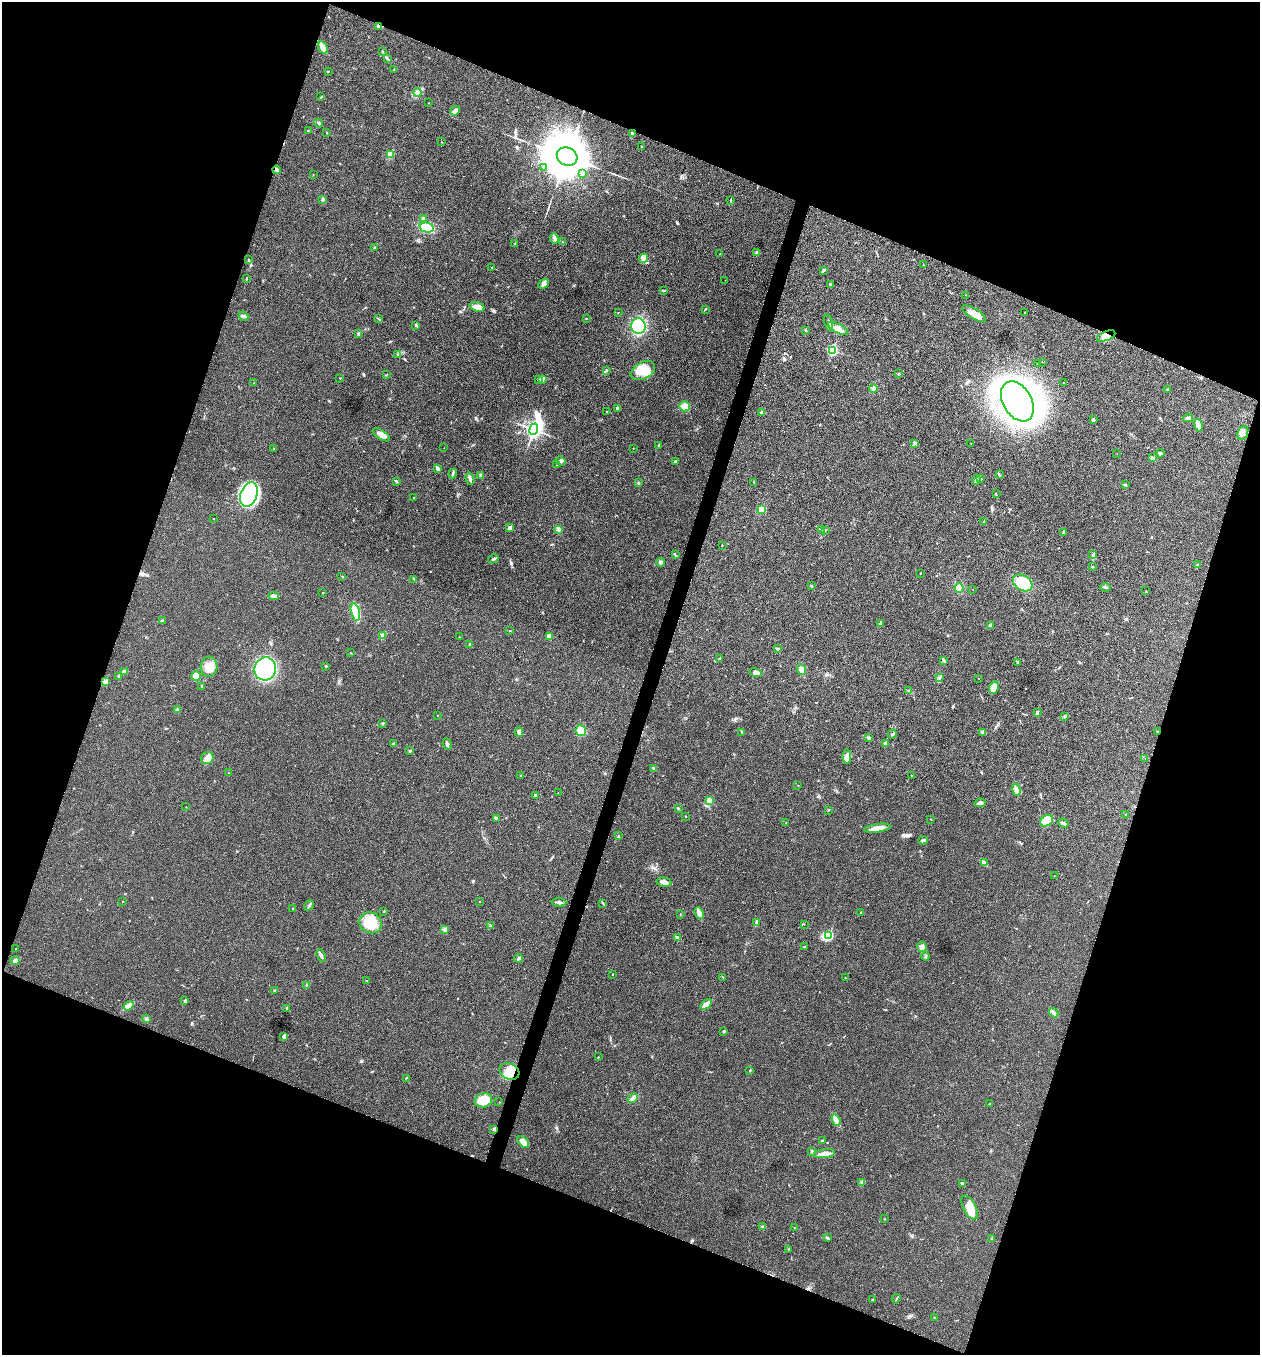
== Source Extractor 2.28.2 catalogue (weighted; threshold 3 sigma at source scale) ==
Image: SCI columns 137-5166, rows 8-5417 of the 5434 x 5422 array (HDU 1 of 3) = the unmasked area's bounding box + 8 px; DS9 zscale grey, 4 x 4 block average (1 PNG px = mean of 4 x 4 image px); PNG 1262 x 1357 px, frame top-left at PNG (2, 2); each listed source drawn as its Kron ellipse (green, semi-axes under 4 px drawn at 4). Shown black and unused: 40% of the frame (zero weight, under 3 of 4 exposures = <1% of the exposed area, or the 3 px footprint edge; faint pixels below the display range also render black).
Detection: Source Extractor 2.28.2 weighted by HDU 2 'WHT'. Background 0.0243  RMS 0.0053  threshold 0.0238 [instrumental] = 3 sigma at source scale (4.5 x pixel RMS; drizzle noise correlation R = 1.50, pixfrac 1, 0.05/0.05 arcsec/px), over >= 5 px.
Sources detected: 282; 2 inside a brighter object's white glare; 1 cosmic-ray / hot-pixel residue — neither listed nor drawn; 1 coinciding with a brighter row at this scale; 5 inside a brighter listed object's ellipse — not listed separately; the other 273 listed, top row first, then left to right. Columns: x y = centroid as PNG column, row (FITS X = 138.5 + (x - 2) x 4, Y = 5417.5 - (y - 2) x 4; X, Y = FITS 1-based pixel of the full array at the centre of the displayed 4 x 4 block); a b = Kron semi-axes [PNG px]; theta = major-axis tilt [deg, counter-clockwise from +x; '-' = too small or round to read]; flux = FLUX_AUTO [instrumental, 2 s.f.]
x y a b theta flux
379 26 4 3 - 6.1
323 48 7 3 -60 32
382 51 2 2 - 0.98
387 59 4 2 - 3.4
394 69 2 2 - 1.5
328 71 2 2 - 1.1
417 92 4 3 - 6.4
321 97 2 2 - 2.2
429 103 2 2 - 0.88
455 111 5 2 - 12
319 123 4 2 - 3.8
308 131 3 2 - 2.5
327 133 2 2 - 1.1
632 133 2 2 - 4.2
441 142 2 2 - 1.1
642 147 2 2 - 2.6
391 154 2 2 - 100
567 157 10 9 - 13000
544 167 2 2 - 1.6
276 170 4 2 - 6.9
582 174 2 2 - 2.3
313 175 2 2 - 0.69
323 199 3 2 - 4.1
730 201 2 2 - 2.2
424 219 3 3 - 8.3
427 228 7 5 -14 73
554 238 5 3 - 6.1
562 242 2 2 - 1.6
515 244 4 2 - 2.9
375 248 3 2 - 3.6
720 253 2 2 - 0.88
757 253 4 3 - 6.8
644 258 5 3 - 7.1
249 260 2 2 - 2
923 265 2 2 - 1.3
492 267 2 2 - 1.2
823 270 3 2 - 3.4
246 278 3 2 - 1.6
725 280 2 2 - 0.59
543 284 6 4 44 9.1
830 285 3 2 - 3
664 290 2 2 - 2.1
965 295 2 2 - 0.68
477 307 8 4 -17 23
705 309 4 2 - 2.1
618 312 2 2 - 0.82
1024 313 2 2 - 1.4
974 314 14 5 -31 28
243 316 5 2 - 4.7
586 318 2 2 - 1
378 319 2 2 - 1.4
829 323 8 2 -79 9.8
416 325 4 2 - 3.6
638 326 8 7 - 150
838 329 11 4 -29 22
806 330 2 2 - 1.7
358 333 3 2 - 2.5
1106 336 10 4 22 20
832 350 3 2 - 290
398 355 2 2 - 1.9
1042 362 2 2 - 0.7
1038 363 2 2 - 1.7
606 370 2 2 - 1.5
643 371 13 8 28 62
899 374 2 2 - 3.3
386 375 2 2 - 1.3
340 378 2 2 - 1.3
542 379 4 3 - 6.7
539 380 2 2 - 2.2
254 383 2 2 - 1.7
1064 383 3 2 - 1.7
873 388 4 3 - 9.9
1167 389 2 2 - 1.4
1017 401 21 14 -60 1400
684 406 5 5 - 13
618 408 4 3 - 4.7
607 411 2 2 - 1.2
761 412 2 2 - 3.3
1188 418 5 3 - 7.6
1093 420 2 2 - 12
1198 425 6 4 -74 11
534 429 6 3 69 1200
1243 433 7 5 67 17
381 435 10 4 -32 21
914 444 2 2 - 1.7
971 444 2 2 - 1.3
659 446 3 2 - 2
273 448 2 2 - 0.99
444 448 2 2 - 0.58
633 448 2 2 - 0.83
1117 453 2 2 - 0.55
1161 453 4 2 - 3.4
1153 458 4 3 - 4.7
561 461 5 3 - 6.6
675 461 3 2 - 2.7
556 465 2 2 - 0.92
438 468 4 2 - 12
453 473 5 2 - 3.7
999 475 2 2 - 1.4
481 476 3 2 - 13
470 479 6 2 -73 6.3
981 479 2 2 - 1.7
976 480 5 2 - 4.1
396 481 3 2 - 4.7
754 482 2 2 - 1.1
638 483 2 2 - 2.2
1125 484 2 2 - 2.4
996 494 2 2 - 1.3
249 495 13 8 71 200
414 498 2 2 - 1.4
762 509 4 3 - 17
214 519 2 2 - 0.81
984 521 2 2 - 1.2
510 528 2 2 - 30
558 529 3 3 - 5.1
821 530 4 2 - 2.7
825 530 2 2 - 1.1
1063 533 3 2 - 3
722 545 2 2 - 0.97
1093 554 3 2 - 2.8
675 555 3 2 - 2.2
493 559 5 2 - 4.3
661 562 4 2 - 4.1
1197 565 2 2 - 2.3
1092 567 3 2 - 2.4
920 573 2 2 - 1.4
342 576 2 2 - 1.1
414 579 3 2 - 2.1
1023 583 10 7 -32 88
811 586 2 2 - 7.6
1105 587 5 2 - 4.7
959 588 4 4 - 24
973 590 2 2 - 0.77
1146 591 2 2 - 0.92
323 593 2 2 - 1.7
274 596 5 3 - 8
355 612 9 4 -76 130
162 621 3 2 - 3.5
880 624 4 3 - 4.4
991 625 3 3 - 7.3
510 630 2 2 - 1.1
383 635 2 2 - 34
549 636 2 2 - 37
459 637 2 2 - 1.1
470 644 2 2 - 1.5
777 648 3 2 - 2.4
351 653 2 2 - 0.95
720 659 2 2 - 2.8
943 660 4 2 - 3.6
1017 662 2 2 - 1.6
326 666 2 2 - 2.8
209 667 10 8 86 39
265 669 11 11 - 400
802 670 5 3 - 15
124 672 4 3 - 5.1
755 673 6 4 -18 9.4
119 676 3 2 - 2.1
196 676 5 4 - 28
939 678 2 2 - 1.6
979 678 2 2 - 0.59
105 682 2 2 - 39
202 687 2 2 - 1.5
994 688 6 4 66 30
908 690 2 2 - 2.5
177 709 3 2 - 3.8
1037 713 4 2 - 4.8
437 716 2 2 - 1.1
1065 716 3 2 - 5.1
383 723 2 2 - 2.3
581 731 5 5 - 45
519 732 5 3 - 7.5
742 732 3 2 - 2.9
1158 732 3 2 - 2.8
982 733 2 2 - 2.2
892 734 4 2 - 3.8
869 737 3 2 - 3.7
393 743 3 2 - 2.7
885 743 3 2 - 9.4
447 744 6 2 -67 6.2
410 751 2 2 - 6.2
847 756 7 4 -87 13
207 758 6 6 - 20
1145 759 2 2 - 0.82
654 769 3 2 - 3.2
229 772 2 2 - 1.9
521 775 2 2 - 1.8
911 775 2 2 - 1.6
798 785 2 2 - 1.1
1016 790 6 3 -72 9.6
558 793 2 2 - 0.66
535 796 4 2 - 3.1
709 800 4 3 - 9.2
980 803 6 3 8 10
186 807 2 2 - 1
678 808 2 2 - 1
828 810 2 2 - 1.4
1125 814 2 2 - 0.78
686 816 2 2 - 1.5
496 818 4 2 - 6.3
931 819 2 2 - 1.4
1047 821 7 5 34 60
786 823 2 2 - 3.2
1064 823 5 2 - 6.1
877 828 13 4 9 29
618 836 3 2 - 2.9
923 840 5 2 - 6.2
984 863 3 2 - 3
1054 876 2 2 - 1.1
664 882 7 3 -13 20
480 901 2 2 - 1.4
123 902 2 2 - 2
559 902 7 2 -4 7.6
603 903 3 2 - 2.1
309 905 6 2 57 6.1
293 909 2 2 - 1.3
384 911 2 2 - 1.7
861 912 2 2 - 1.4
699 913 6 2 -68 25
681 914 2 2 - 1.2
371 923 12 10 -26 81
756 923 3 2 - 3.6
804 924 2 2 - 0.53
490 926 3 2 - 2.8
444 929 3 2 - 3.8
829 935 3 3 - 120
677 937 4 2 - 3
805 947 2 2 - 3.3
922 947 5 5 - 9
15 949 2 2 - 1.2
321 955 6 3 -66 9.4
926 956 4 2 - 4
519 958 4 3 - 6.4
15 960 4 4 - 8.3
613 974 2 2 - 2.9
723 977 3 2 - 2.2
845 978 2 2 - 2.3
367 981 2 2 - 1.3
306 985 2 2 - 1.1
275 990 2 2 - 3.4
185 1001 2 2 - 6
706 1004 6 3 36 16
129 1006 5 2 - 7.6
287 1008 3 2 - 3.9
1054 1013 5 3 - 6.9
146 1019 3 2 - 6.2
724 1031 3 2 - 3.3
284 1036 3 2 - 8.2
598 1057 2 2 - 1.1
750 1070 3 2 - 2.2
509 1071 10 8 -27 41
406 1078 2 2 - 1.3
633 1098 5 3 - 9.5
483 1100 9 7 16 65
499 1102 2 2 - 0.72
989 1104 2 2 - 1.5
836 1120 6 3 -67 11
493 1129 2 2 - 2.4
822 1141 2 2 - 3
523 1142 7 4 -48 23
812 1151 3 3 - 3.5
825 1154 10 3 7 17
862 1183 3 2 - 3.3
962 1183 3 2 - 5.1
970 1207 13 6 -62 56
885 1219 2 2 - 0.88
763 1227 3 2 - 3.1
794 1227 2 2 - 0.97
827 1238 3 2 - 4.2
992 1239 2 2 - 1.5
789 1249 2 2 - 1.4
896 1299 5 2 - 2.5
872 1300 2 2 - 6.8
934 1318 2 2 - 1
Overlapping masked pixels (flux is a lower limit): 5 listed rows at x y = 379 26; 276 170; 1106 336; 1158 732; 509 1071
Diffuse or blended objects may show on this block-average render without a row.